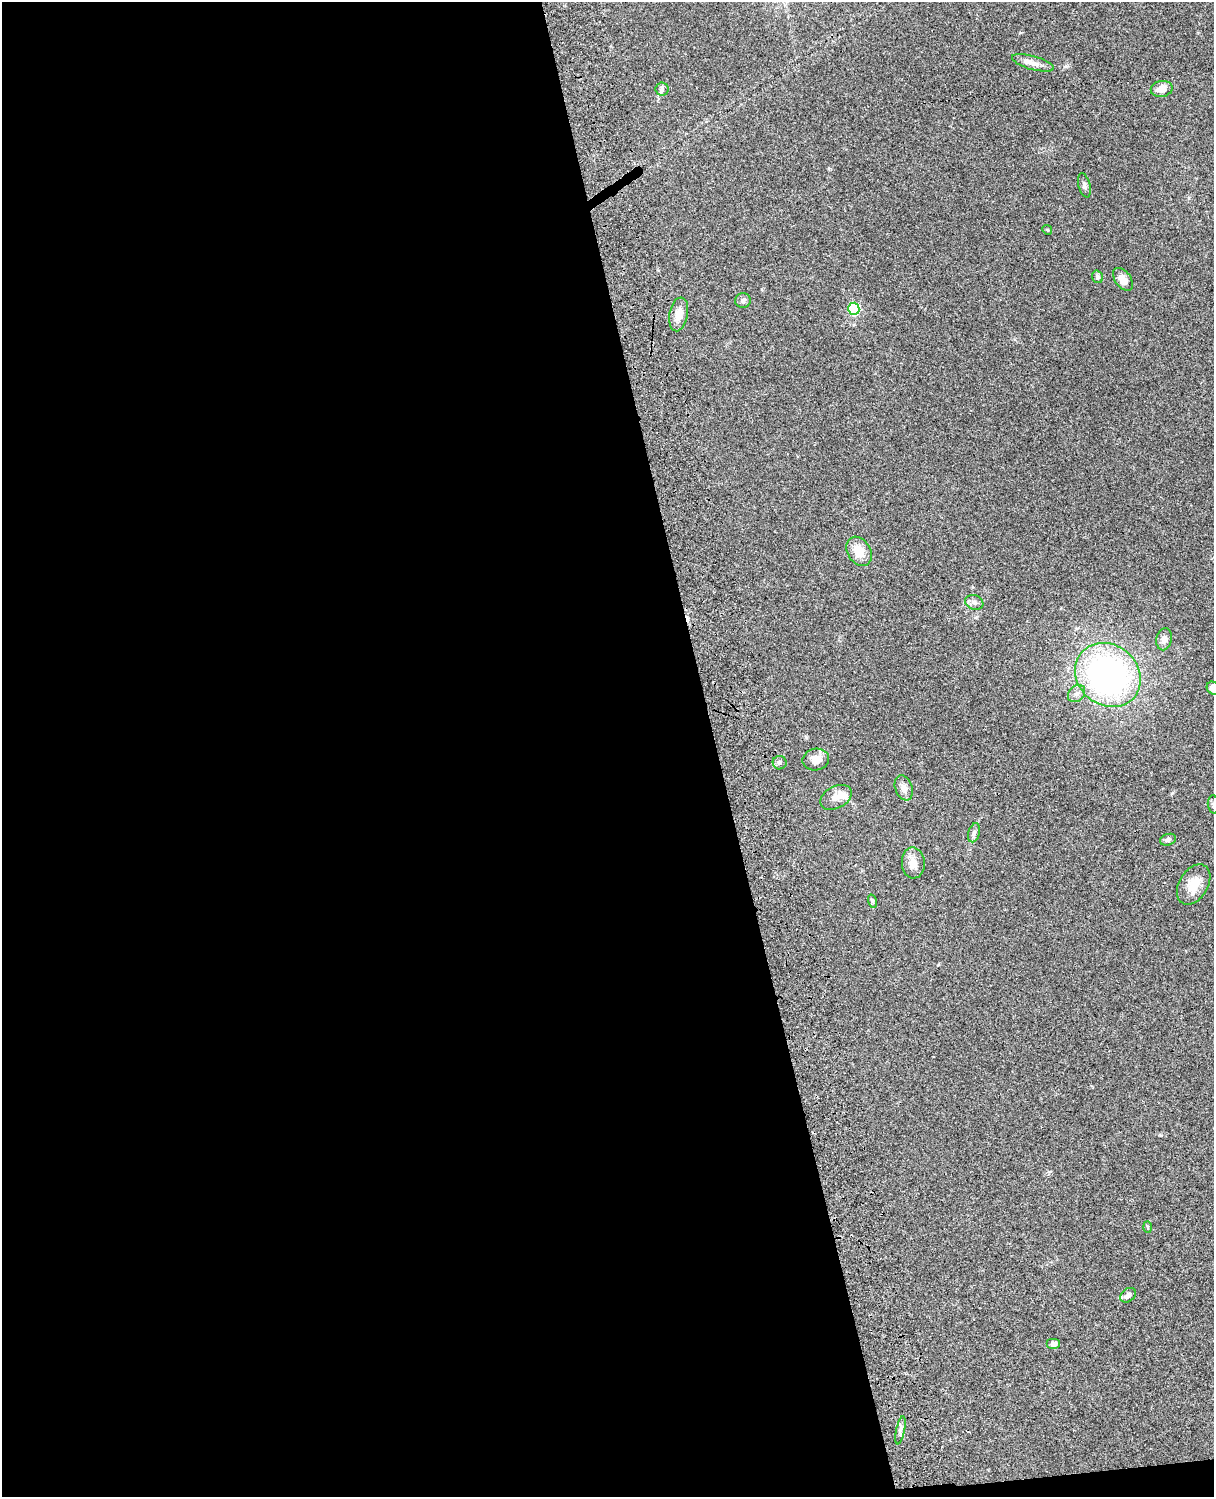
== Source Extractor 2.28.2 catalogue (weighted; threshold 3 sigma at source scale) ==
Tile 9 of 4 x 3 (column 1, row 3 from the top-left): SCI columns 121-1332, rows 278-1772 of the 5087 x 4927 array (HDU 1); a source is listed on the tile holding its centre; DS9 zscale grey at full resolution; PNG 1216 x 1499 px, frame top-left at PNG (2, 2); each listed source drawn as its Kron ellipse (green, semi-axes under 4 px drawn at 4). Shown black and unused: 59% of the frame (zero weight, under 3 of 4 exposures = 6% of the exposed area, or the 3 px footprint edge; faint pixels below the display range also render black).
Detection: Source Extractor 2.28.2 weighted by HDU 2 'WHT'; one run over the whole footprint, this tile lists its part. Background 0.0768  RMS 0.0057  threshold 0.0259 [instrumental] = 3 sigma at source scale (4.5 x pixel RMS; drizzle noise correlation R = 1.50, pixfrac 1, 0.05/0.05 arcsec/px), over >= 5 px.
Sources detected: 32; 1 inside a brighter object's white glare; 1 cosmic-ray / hot-pixel residue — neither listed nor drawn; the other 30 listed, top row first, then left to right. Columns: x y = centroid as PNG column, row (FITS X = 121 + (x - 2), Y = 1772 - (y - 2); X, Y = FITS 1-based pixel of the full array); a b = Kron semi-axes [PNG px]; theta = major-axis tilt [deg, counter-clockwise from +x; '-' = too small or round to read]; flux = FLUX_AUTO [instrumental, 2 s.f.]
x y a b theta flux
1033 63 22 6 -15 4
662 89 6 6 - 1.2
1162 89 11 8 10 5.5
1084 185 12 6 -76 1.7
1047 230 5 4 - 0.66
1097 277 6 5 - 1.3
1123 279 13 8 -54 5
743 300 8 7 - 1.5
854 309 6 5 - 45
679 314 17 9 79 5.9
859 551 15 11 -58 8.6
974 602 9 7 -22 2.1
1164 639 11 7 78 3.2
1108 675 35 30 -40 160
1213 688 7 6 - 3.7
1076 694 10 7 44 2.4
816 759 13 10 12 5.6
780 763 7 7 - 1.3
904 788 13 8 -70 3.1
836 797 17 11 27 4.7
1213 804 9 5 -85 1.4
974 833 10 5 74 1.6
1168 840 8 5 17 1.6
913 863 15 11 -87 5.2
1194 884 22 14 58 9.4
872 901 7 4 -73 0.8
1147 1227 6 4 -88 0.68
1128 1295 8 6 36 2.4
1053 1344 7 5 0 2.2
900 1430 14 3 78 1.8
Isophote crosses this tile's border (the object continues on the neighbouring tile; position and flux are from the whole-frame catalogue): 2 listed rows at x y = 1213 688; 1213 804
Unlisted compact peaks at least as high as the median listed source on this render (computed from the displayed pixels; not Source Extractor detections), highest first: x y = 1161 1135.